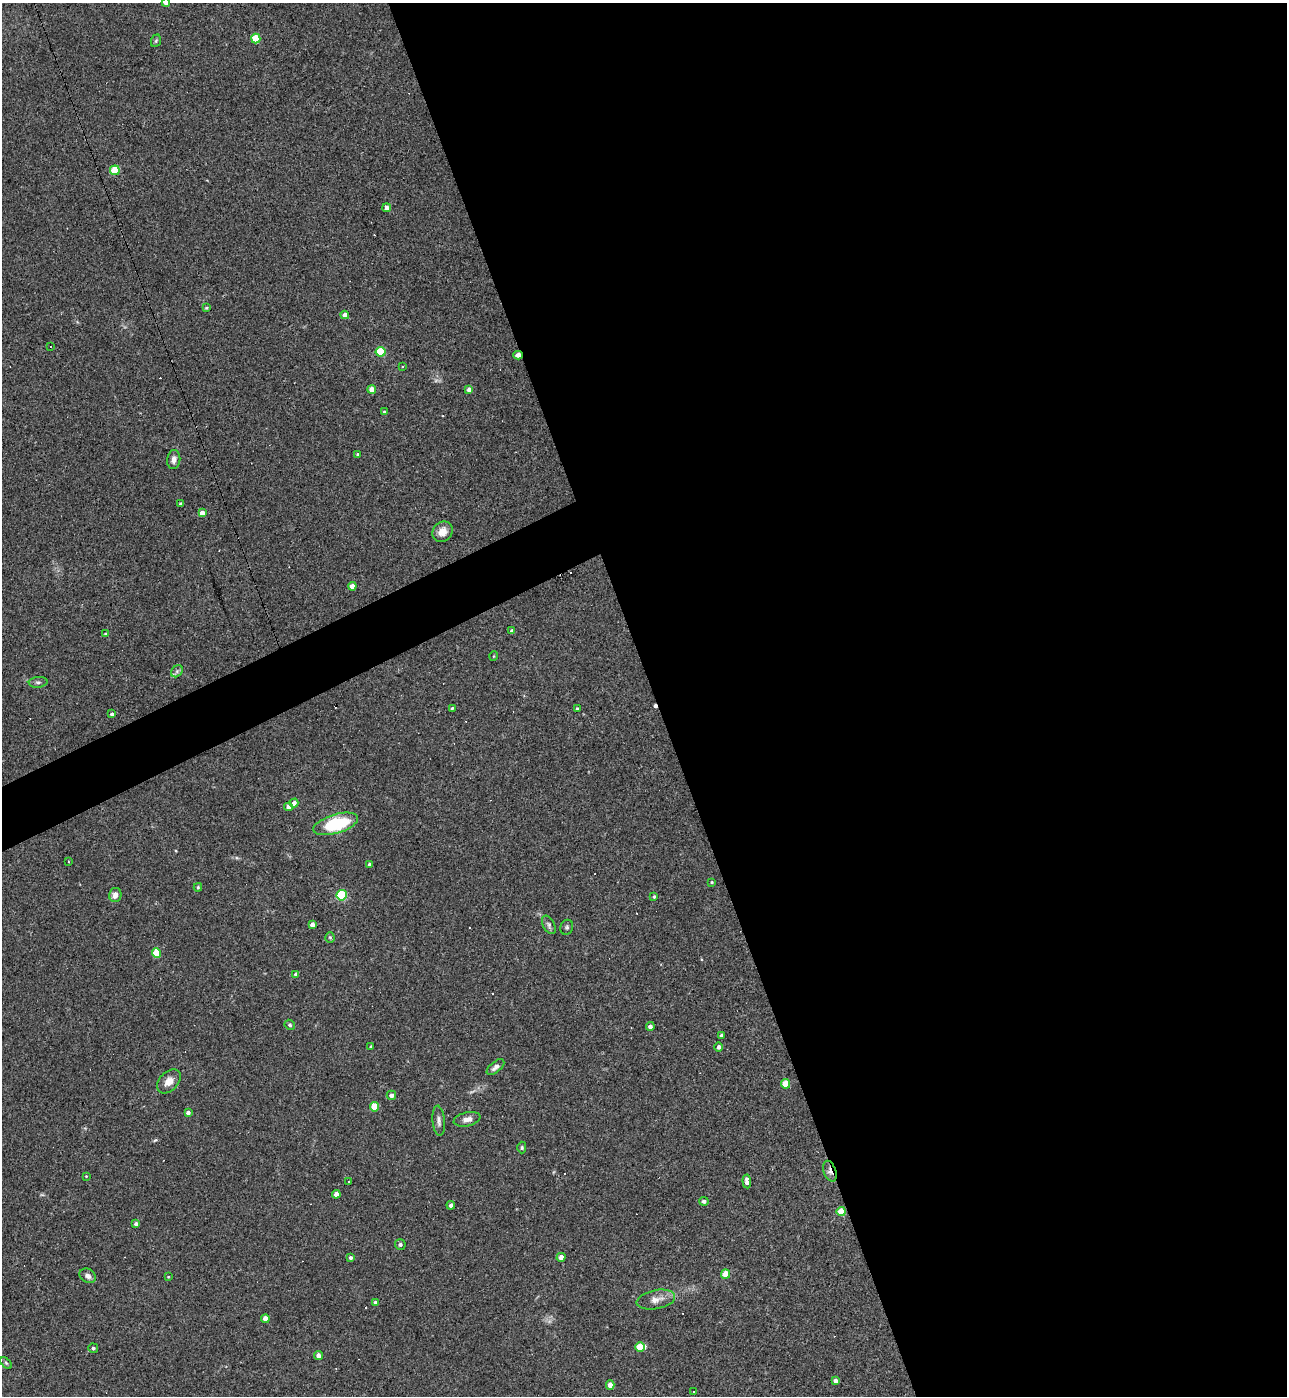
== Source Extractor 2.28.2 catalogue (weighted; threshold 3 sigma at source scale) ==
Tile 8 of 4 x 4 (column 4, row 2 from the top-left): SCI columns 4003-5287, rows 2791-4184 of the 5565 x 5579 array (HDU 1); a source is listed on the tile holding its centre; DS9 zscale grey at full resolution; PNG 1289 x 1398 px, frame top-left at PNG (2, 3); each listed source drawn as its Kron ellipse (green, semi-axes under 4 px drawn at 4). Shown black and unused: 51% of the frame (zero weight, under 3 of 4 exposures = <1% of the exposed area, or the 3 px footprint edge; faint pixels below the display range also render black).
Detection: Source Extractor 2.28.2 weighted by HDU 2 'WHT'; one run over the whole footprint, this tile lists its part. Background 0.0277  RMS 0.0045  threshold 0.0203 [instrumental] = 3 sigma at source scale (4.5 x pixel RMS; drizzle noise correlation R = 1.50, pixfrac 1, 0.05/0.05 arcsec/px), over >= 5 px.
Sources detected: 101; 1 too faint to see at this stretch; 16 cosmic-ray / hot-pixel residue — neither listed nor drawn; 1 inside a brighter listed object's ellipse — not listed separately; the other 83 listed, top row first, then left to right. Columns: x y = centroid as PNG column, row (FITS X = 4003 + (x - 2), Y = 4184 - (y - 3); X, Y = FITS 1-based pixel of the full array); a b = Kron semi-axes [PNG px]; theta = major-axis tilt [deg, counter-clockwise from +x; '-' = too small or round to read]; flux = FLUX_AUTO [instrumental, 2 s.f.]
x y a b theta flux
166 3 4 4 - 2.7
256 39 5 4 - 15
156 41 6 5 - 0.69
115 170 5 4 - 14
387 208 4 4 - 2.3
206 308 4 3 - 0.5
345 315 4 4 - 3.2
51 347 3 3 - 0.8
381 352 5 5 - 19
518 355 4 4 - 2.5
402 367 3 2 - 0.43
372 389 4 4 - 3.6
469 390 4 4 - 2.3
384 412 4 3 - 0.74
358 454 3 3 - 0.68
174 459 9 6 83 2
181 504 3 3 - 1
202 513 4 4 - 3.1
442 532 11 9 47 4.5
352 586 4 4 - 3.5
512 631 4 4 - 0.82
105 634 4 3 - 0.5
494 656 5 3 - 0.34
177 671 7 5 47 1
38 682 9 5 4 1.1
452 708 3 3 - 0.47
577 709 4 3 - 0.49
112 714 4 4 - 0.96
294 803 4 4 - 2.3
289 807 4 4 - 2.5
336 824 23 9 17 28
68 861 3 3 - 0.44
369 864 4 3 - 0.88
712 882 4 3 - 0.48
198 887 4 3 - 0.58
115 895 7 6 - 2.9
342 895 5 5 - 34
654 897 4 3 - 0.53
312 925 4 4 - 2.8
549 925 10 6 -62 1.3
567 927 7 6 - 0.98
330 937 5 4 - 0.55
156 953 5 4 - 12
296 974 4 3 - 0.88
290 1025 5 4 - 0.82
650 1027 4 4 - 1.7
721 1036 4 3 - 1.6
371 1046 3 2 - 0.33
719 1047 4 4 - 1.4
496 1067 10 5 39 1.8
169 1081 14 9 46 4.2
785 1084 5 4 - 8.6
391 1095 4 4 - 1.6
375 1107 5 4 - 9.9
188 1113 4 4 - 1.5
467 1119 13 7 12 2.5
439 1121 15 6 -84 1.8
522 1147 6 4 -90 0.65
830 1171 11 6 -70 2.6
86 1176 3 3 - 0.32
349 1181 3 3 - 2.1
747 1181 7 4 -85 2.4
336 1194 4 4 - 3.9
704 1201 5 4 - 0.9
451 1205 4 4 - 1.3
841 1212 5 4 - 9.7
136 1224 4 4 - 1.4
400 1244 5 5 - 0.79
561 1257 4 4 - 3.4
351 1258 4 4 - 1.1
725 1274 4 4 - 8.1
88 1276 9 6 -34 2
168 1277 4 2 - 0.32
656 1300 19 9 11 4
375 1302 4 3 - 1.4
265 1319 4 4 - 3.8
640 1347 5 4 - 8.2
93 1348 5 4 - 0.78
318 1356 4 4 - 3
6 1363 7 4 -45 0.75
836 1381 4 4 - 2
610 1385 4 4 - 3.8
694 1392 2 2 - 0.42
Overlapping masked pixels (flux is a lower limit): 2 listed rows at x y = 518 355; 830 1171
Isophote crosses this tile's border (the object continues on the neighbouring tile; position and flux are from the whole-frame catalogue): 1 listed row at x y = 166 3